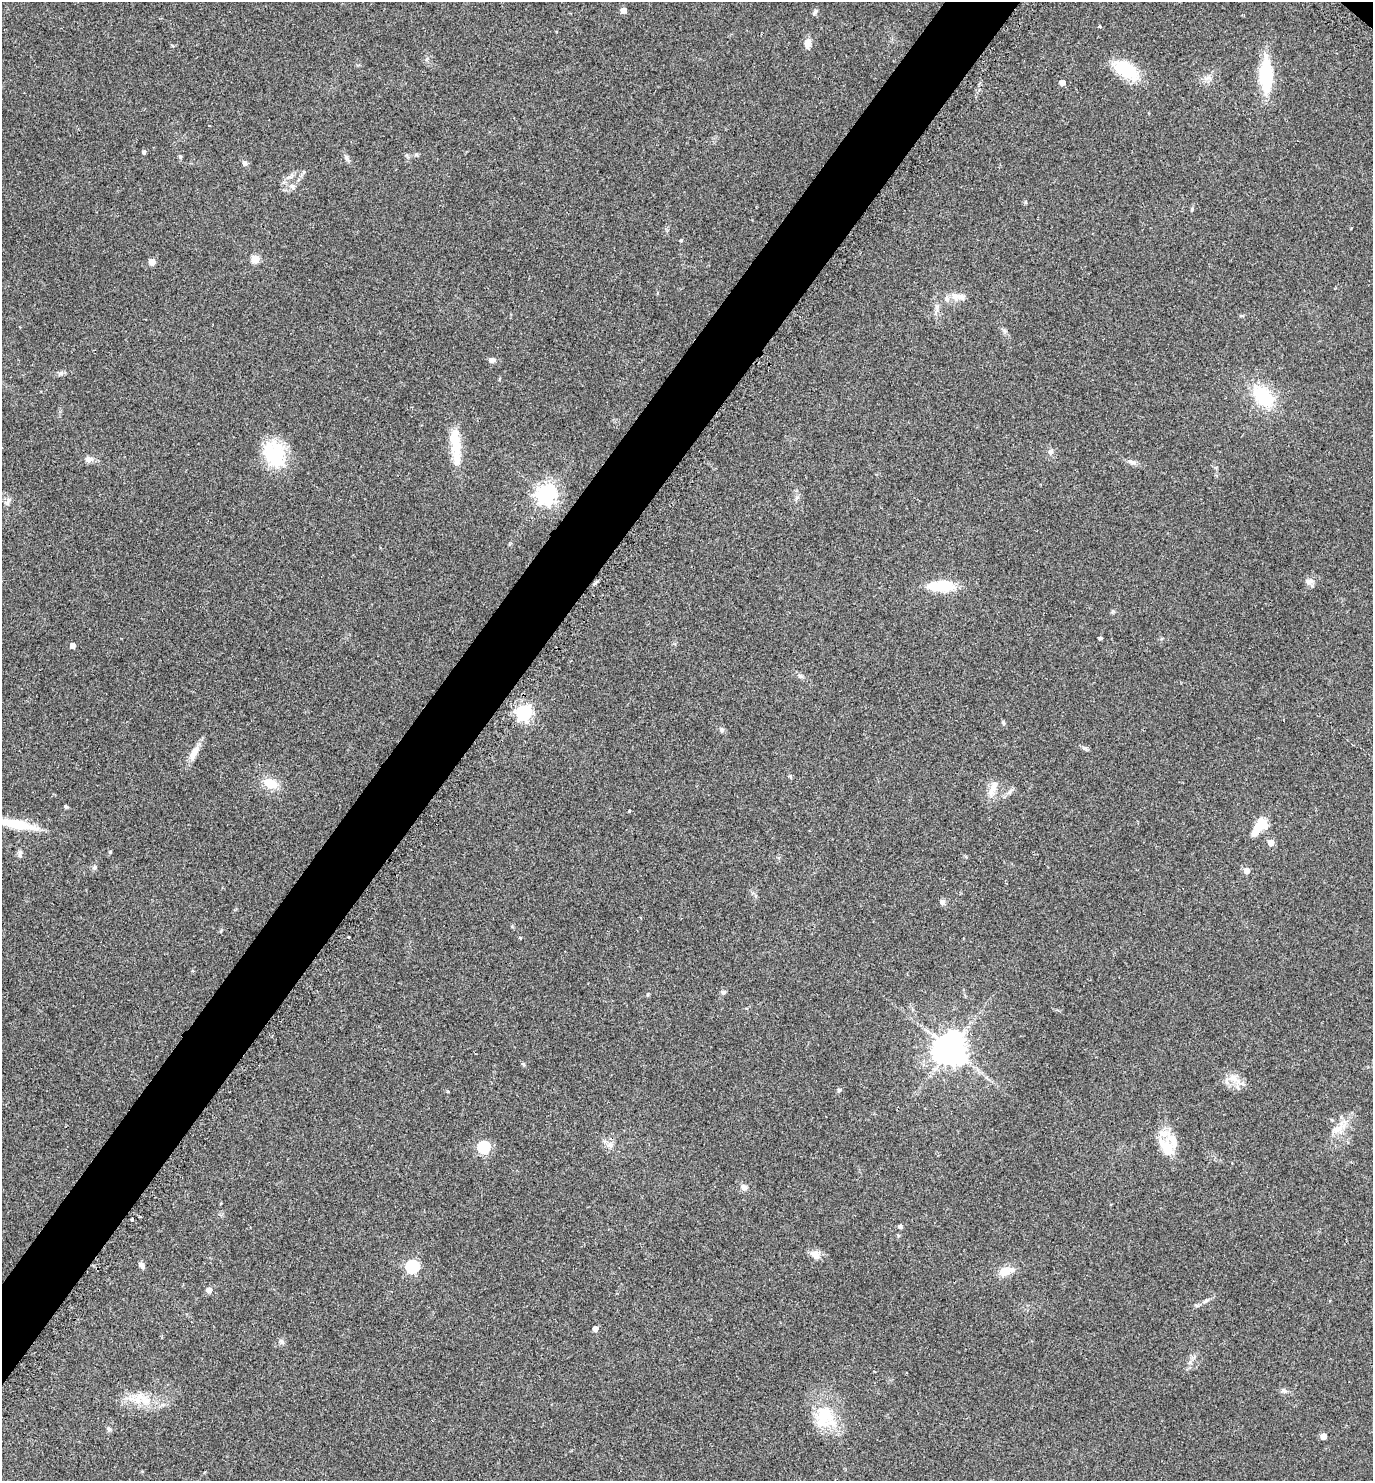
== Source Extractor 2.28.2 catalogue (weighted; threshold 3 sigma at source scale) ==
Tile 7 of 4 x 4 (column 3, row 2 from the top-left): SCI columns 3066-4436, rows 2997-4475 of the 5992 x 5992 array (HDU 1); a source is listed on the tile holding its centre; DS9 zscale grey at full resolution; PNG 1375 x 1483 px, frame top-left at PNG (2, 2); no overlay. Shown black and unused: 5% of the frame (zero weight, under 2 of 3 exposures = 3% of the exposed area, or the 3 px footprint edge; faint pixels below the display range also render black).
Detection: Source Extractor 2.28.2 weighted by HDU 2 'WHT'; one run over the whole footprint, this tile lists its part. Background 0.0701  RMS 0.0078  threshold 0.0349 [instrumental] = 3 sigma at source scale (4.5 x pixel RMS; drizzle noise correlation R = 1.50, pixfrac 1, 0.05/0.05 arcsec/px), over >= 5 px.
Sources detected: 80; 2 inside a brighter listed object's ellipse — not listed separately; the other 78 listed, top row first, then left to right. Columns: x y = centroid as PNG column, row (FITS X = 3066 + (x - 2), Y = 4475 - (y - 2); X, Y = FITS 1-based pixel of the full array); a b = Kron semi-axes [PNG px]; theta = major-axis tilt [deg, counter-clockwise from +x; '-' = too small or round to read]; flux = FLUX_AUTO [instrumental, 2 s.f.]
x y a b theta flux
623 10 5 5 - 5.7
815 12 9 5 61 1.6
1099 26 3 3 - 2.3
808 43 14 9 84 4.5
1126 70 32 16 -30 27
1266 75 29 11 -89 50
1062 83 5 4 - 6.9
144 152 4 4 - 1.9
416 154 6 4 0 1.1
347 158 9 6 -57 2.1
244 163 7 5 -66 2
292 186 8 5 -54 1.9
1192 209 6 3 89 0.86
681 241 5 3 - 0.69
255 259 5 5 - 25
152 262 5 4 - 10
955 296 14 10 -28 6.8
492 360 7 6 - 2.5
1263 396 22 14 -47 38
455 443 43 12 -83 20
1050 452 8 6 90 1.9
274 454 29 21 -71 41
89 459 11 7 8 3.8
1132 462 8 6 -29 2.4
546 494 7 7 - 400
8 501 11 5 70 2.2
1309 582 12 6 5 3.1
941 586 22 10 0 29
1100 638 4 3 - 1.4
72 646 4 4 - 4.4
801 676 7 4 -71 1.3
523 713 6 6 - 200
1003 723 6 4 -89 0.97
722 730 7 6 - 1.7
1085 748 8 4 0 1.3
194 753 21 8 60 7.6
790 776 6 4 -19 0.85
270 783 15 9 -26 13
993 788 25 8 70 7.1
66 806 6 4 -38 1
629 811 4 2 - 0.61
17 824 43 10 -11 23
1262 824 11 5 47 48
1271 843 5 5 - 9.1
110 852 6 3 72 0.68
20 853 10 5 82 1.9
94 868 6 6 - 1.6
1247 871 5 5 - 7.1
942 902 7 6 - 2
349 937 3 2 - 1.1
520 938 4 3 - 0.65
723 992 7 5 42 1.4
950 1049 10 10 - 1100
523 1064 6 4 -46 0.91
1233 1078 14 8 -8 6.5
839 1090 6 5 - 0.99
447 1091 4 4 - 1.1
1338 1129 15 11 -2 7.7
610 1145 9 8 - 3.5
483 1147 6 5 - 76
1167 1148 31 16 -50 15
744 1187 8 7 - 3.1
220 1203 3 2 - 0.7
132 1220 3 3 - 1.6
900 1226 5 5 - 1.5
815 1254 14 11 -24 5
142 1265 8 5 -50 3
412 1266 6 6 - 100
1006 1271 17 10 14 9
209 1290 5 5 - 5.4
1206 1301 7 4 20 1.3
595 1329 4 4 - 5.7
282 1342 9 5 -49 1.7
1284 1390 7 4 -1 1.5
138 1399 23 12 34 13
824 1417 33 27 -65 31
109 1429 6 5 - 1.4
1323 1436 4 4 - 9.3
Isophote crosses this tile's border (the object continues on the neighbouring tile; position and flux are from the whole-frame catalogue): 1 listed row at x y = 17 824
Unlisted compact peaks at least as high as the median listed source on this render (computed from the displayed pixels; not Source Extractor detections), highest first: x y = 61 373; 1113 611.